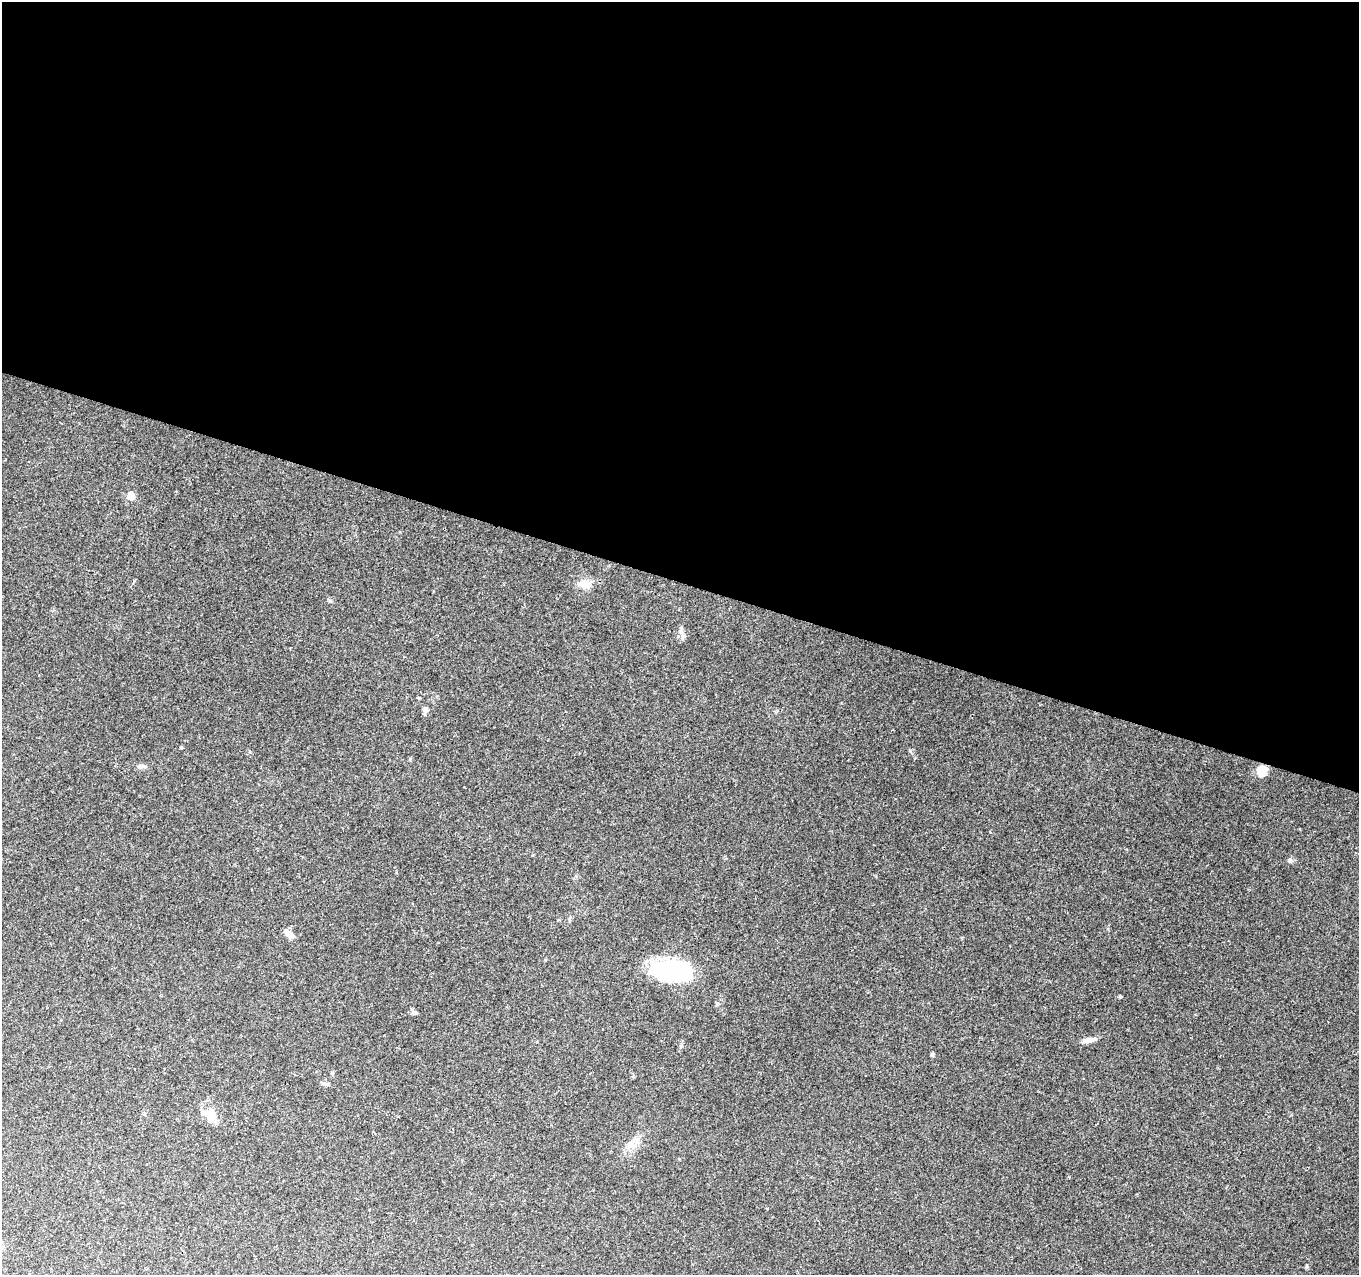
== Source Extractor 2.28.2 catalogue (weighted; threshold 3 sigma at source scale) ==
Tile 3 of 4 x 4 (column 3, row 1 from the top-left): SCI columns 2715-4071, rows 4037-5309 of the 5439 x 5590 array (HDU 1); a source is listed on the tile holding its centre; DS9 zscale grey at full resolution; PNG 1361 x 1277 px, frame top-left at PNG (2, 2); no overlay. Shown black and unused: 46% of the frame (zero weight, under 2 of 3 exposures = <1% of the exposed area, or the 3 px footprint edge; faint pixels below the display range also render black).
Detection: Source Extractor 2.28.2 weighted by HDU 2 'WHT'; one run over the whole footprint, this tile lists its part. Background 0.153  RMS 0.0078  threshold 0.0352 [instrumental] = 3 sigma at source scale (4.5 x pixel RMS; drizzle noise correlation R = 1.50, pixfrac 1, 0.0396/0.0396 arcsec/px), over >= 5 px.
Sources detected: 21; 1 cosmic-ray / hot-pixel residue — not listed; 1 inside a brighter listed object's ellipse — not listed separately; the other 19 listed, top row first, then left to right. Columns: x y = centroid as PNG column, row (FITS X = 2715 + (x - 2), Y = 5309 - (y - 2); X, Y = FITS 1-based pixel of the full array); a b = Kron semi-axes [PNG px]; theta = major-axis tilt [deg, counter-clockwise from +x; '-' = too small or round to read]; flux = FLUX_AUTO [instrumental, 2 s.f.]
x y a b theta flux
131 496 5 5 - 18
584 584 16 10 -5 8.7
330 600 6 4 -2 1.1
681 630 12 5 86 3
425 710 8 6 -88 2.6
181 747 4 3 - 0.7
142 766 11 6 -3 2.8
1261 771 12 11 - 10
1290 860 7 5 21 1.7
288 933 12 6 -48 5.3
671 970 46 23 -2 64
717 1004 6 5 - 1.3
415 1013 8 6 5 1.9
1089 1040 18 6 10 4.8
932 1054 4 4 - 1.7
323 1083 6 5 - 1.4
211 1115 21 11 73 8.3
631 1145 7 4 -19 2.4
1307 1266 4 4 - 1.2
Unlisted compact peaks at least as high as the median listed source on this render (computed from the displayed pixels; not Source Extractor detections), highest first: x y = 1120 997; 910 751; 681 1046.